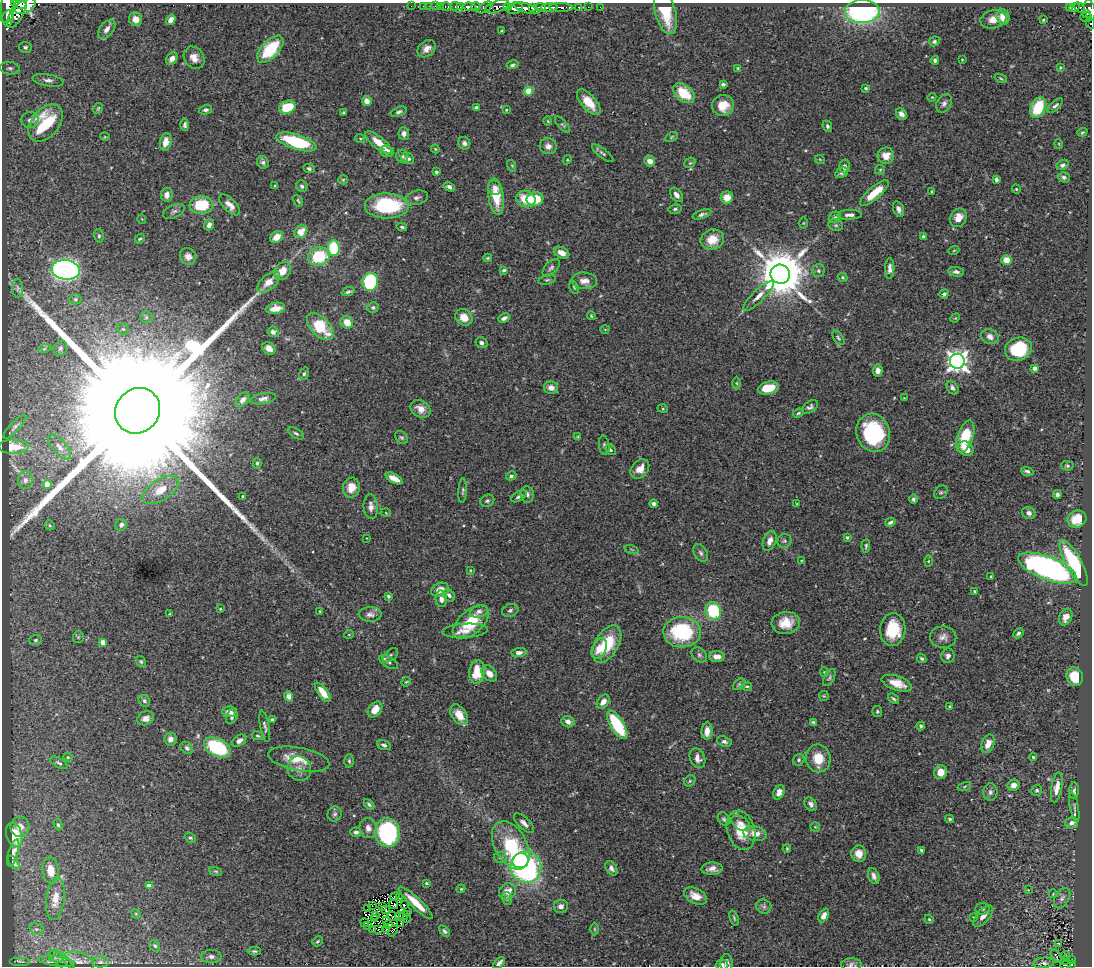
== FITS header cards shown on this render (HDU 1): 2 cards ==
NAXIS1  =                 1090
NAXIS2  =                  964

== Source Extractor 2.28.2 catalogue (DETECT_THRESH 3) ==
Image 1090 x 964 px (HDU 1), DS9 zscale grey, 1 PNG px = 1 image px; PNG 1094 x 968 px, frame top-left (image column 1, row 964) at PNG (2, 3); each listed source drawn as its Kron ellipse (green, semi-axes under 4 px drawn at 4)
Background 0.497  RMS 0.026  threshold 0.0774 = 3 sigma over >= 5 px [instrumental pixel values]
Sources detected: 454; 1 with non-positive FLUX_AUTO (blend fragments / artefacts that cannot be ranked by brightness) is neither listed nor drawn; the other 453 listed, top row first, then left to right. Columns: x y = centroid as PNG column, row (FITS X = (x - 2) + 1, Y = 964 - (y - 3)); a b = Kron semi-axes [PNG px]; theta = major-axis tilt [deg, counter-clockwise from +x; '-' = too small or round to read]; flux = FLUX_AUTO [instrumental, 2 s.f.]
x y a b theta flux
19 4 8 3 -17 670
26 6 11 6 29 1300
411 6 2 2 - 9.4
423 6 2 2 - 4.7
429 6 2 2 - 6.6
435 6 3 2 - 14
440 6 3 2 - 14
446 7 5 3 - 12
457 7 6 4 -37 340
461 7 4 3 - 300
469 7 6 4 -4 240
476 7 5 4 - 250
485 7 8 4 34 59
497 7 12 5 19 420
507 7 4 3 - 220
541 7 5 3 - 210
550 7 8 3 3 550
561 7 12 3 -1 230
579 7 3 3 - 26
588 7 2 2 - 1.8
600 7 3 2 - 4.4
1069 7 3 3 - 18
8 8 18 7 89 1600
526 8 14 4 -17 920
532 8 3 3 - 370
1074 8 5 4 - 99
1080 8 6 4 -48 93
515 9 8 5 19 450
1090 10 10 5 -78 390
862 11 17 11 0 310
17 12 17 6 62 1200
665 12 22 10 -75 63
1087 13 4 3 - 79
7 17 7 5 50 700
1003 17 8 6 -72 20
1086 17 6 5 - 100
136 19 7 6 - 14
993 19 13 9 11 19
171 20 6 4 55 11
1043 20 3 2 - 1.7
1091 23 6 2 -64 1.3
107 29 11 6 51 10
502 31 4 3 - 2.3
934 41 5 4 - 3.2
25 47 6 5 - 4
270 49 17 8 47 91
427 49 10 7 40 12
194 58 12 9 -54 15
172 59 6 5 - 13
962 59 3 2 - 1.4
935 60 4 4 - 4.2
513 65 6 4 15 3.8
1060 67 3 3 - 1.6
10 68 10 6 -6 5.9
738 68 4 3 - 1.8
1001 78 6 4 -21 2.3
48 80 15 6 -9 8.6
723 84 4 3 - 3.7
866 88 4 3 - 2.8
529 91 4 4 - 48
684 93 12 8 -40 49
932 97 4 3 - 1.4
367 101 5 4 - 11
589 102 16 7 -49 31
944 103 10 7 56 6.7
723 105 11 10 - 31
1055 106 9 4 42 4.7
287 107 8 6 21 66
476 107 4 3 - 3.6
1038 107 11 7 64 69
98 108 6 4 62 2.2
206 110 6 4 15 5.3
506 110 3 3 - 1.6
344 112 3 3 - 2
399 112 8 4 22 4.2
901 114 6 5 - 7.9
30 120 8 8 - 7.3
548 121 4 3 - 1.6
45 123 21 13 51 100
185 125 6 4 -89 3.8
563 125 10 4 -50 3.4
827 126 6 4 -66 3.7
1082 132 5 4 - 2.2
404 134 6 5 - 7.8
105 137 5 3 - 1.4
672 137 7 4 28 2.3
360 138 5 3 - 1.7
166 142 9 5 79 16
296 142 21 7 -17 120
378 142 16 6 -38 27
464 143 6 6 - 5
1059 144 5 3 - 1.3
548 146 8 8 - 10
435 149 4 3 - 1.6
387 151 7 5 -17 14
603 153 13 4 -38 4.3
402 156 6 6 - 3.9
886 156 8 8 - 18
407 159 6 5 - 6.9
567 160 5 4 - 1.6
820 160 5 3 - 1.4
650 161 5 5 - 12
263 162 6 5 - 4.8
690 163 6 5 - 2.8
1063 165 6 5 - 5
512 166 6 4 -73 2.1
844 166 7 5 -89 7.7
309 169 6 4 -24 3.4
880 170 5 5 - 2.4
436 172 3 3 - 2.7
842 173 7 5 28 4.5
1064 177 6 5 - 4.7
343 180 5 4 - 2
996 180 4 3 - 5.1
275 186 3 3 - 2.5
302 186 6 5 - 3.5
449 187 6 4 -32 5.5
495 188 7 6 - 7.6
1016 189 4 4 - 2.2
932 191 4 4 - 1.8
874 193 18 6 41 41
167 195 7 5 84 12
676 195 8 5 -51 7.7
496 197 18 7 -83 46
727 197 6 6 - 19
417 198 11 7 15 6.8
526 199 10 8 -22 45
535 199 8 7 - 44
298 201 6 3 -64 2.2
201 205 12 8 5 82
230 205 13 6 -46 14
387 206 22 12 0 150
675 209 6 4 10 3.2
898 209 8 5 -71 7.1
174 211 12 6 25 6.2
702 214 10 4 20 4.8
850 215 12 5 2 7.8
835 217 6 5 - 3.5
958 218 10 8 62 21
142 219 5 3 - 1.2
803 223 6 4 90 1.6
209 225 6 5 - 8.2
836 225 7 6 - 4.1
402 227 5 3 - 2.8
301 232 7 6 - 24
99 236 7 4 -82 2.9
923 236 4 3 - 2.6
277 237 7 5 38 19
140 239 5 3 - 2.3
712 240 12 10 21 29
334 248 8 6 -87 96
954 250 6 3 20 1.8
562 253 8 5 -30 14
188 256 8 8 - 8.9
319 256 11 9 13 80
488 258 4 3 - 1.8
1006 260 5 5 - 25
551 268 11 6 47 5.2
890 268 10 4 88 7.6
66 270 14 10 -7 710
504 270 4 3 - 2.8
283 271 9 8 - 23
818 271 6 6 - 3.8
956 272 8 5 -5 5.3
780 274 10 9 - 9700
843 277 5 4 - 2.5
547 280 9 5 13 3.2
584 281 12 8 -4 12
268 282 14 7 42 20
370 282 9 8 - 130
574 287 7 3 -63 1.6
18 288 9 5 -87 4.9
348 292 6 4 19 3.6
944 294 5 4 - 3.7
759 296 20 6 44 14
75 299 6 5 - 3.1
373 307 6 5 - 3.2
275 308 10 5 10 19
591 316 4 3 - 2.1
146 317 6 6 - 3.9
464 317 9 7 -42 21
504 318 6 4 25 7.2
955 318 5 4 - 1.7
347 322 6 6 - 24
320 326 16 9 -47 70
123 329 6 5 - 3.4
605 329 4 3 - 1.4
273 332 5 5 - 6.9
990 337 9 7 -24 9.5
838 338 8 4 -54 3.1
481 343 6 5 - 5.1
60 348 8 6 60 3.8
269 348 7 5 -38 9.2
44 349 6 4 19 2.4
1018 349 14 11 20 110
957 361 7 7 - 1200
1035 368 4 4 - 6
878 371 6 5 - 9.4
304 374 6 5 - 3.7
737 383 6 4 -89 2.3
551 388 7 6 - 11
768 388 11 6 13 35
952 388 7 5 -52 5
904 398 3 3 - 1.3
263 399 13 5 10 7.5
243 400 8 5 46 7.8
810 407 9 5 35 4.7
421 409 10 8 -33 16
663 409 5 3 - 1.7
137 411 23 21 48 250000
798 413 6 3 25 2.4
15 427 15 5 46 5.8
296 433 9 5 -31 4.1
873 433 19 16 -71 150
965 436 16 8 71 62
578 437 4 3 - 2.4
402 438 7 5 -42 3.3
604 445 9 5 -83 4.5
13 447 15 7 -1 39
59 447 15 6 -49 12
966 449 8 6 -36 22
610 450 6 4 -46 3.1
257 463 5 4 - 3.6
1067 466 6 5 - 2.9
640 469 11 8 48 16
1027 471 6 4 -19 4
511 476 5 4 - 4.1
394 479 9 4 -28 24
25 480 9 7 88 7.4
47 484 4 4 - 30
351 488 10 8 76 21
160 490 20 10 33 27
463 491 12 4 86 4
941 492 7 6 - 3.4
527 494 8 6 -82 6.2
1057 494 4 4 - 4.5
243 496 3 3 - 2.5
519 496 8 4 31 5.1
913 499 4 4 - 3.5
487 501 7 6 - 3.8
653 504 4 4 - 6.1
797 504 3 3 - 1.5
371 507 12 7 -86 11
386 513 5 3 - 1.3
1029 513 7 5 -24 7.2
1077 519 9 8 - 32
890 522 5 3 - 3.5
50 525 5 4 - 2.1
121 525 6 5 - 5.9
847 537 3 3 - 2.2
367 538 3 2 - 0.93
770 541 10 6 69 11
784 541 7 7 - 3.6
866 546 7 4 86 2.9
632 550 7 3 -19 1.8
701 553 10 6 -57 5.2
801 561 4 2 - 1.3
928 561 5 3 - 1.7
1074 563 26 8 -62 140
1047 568 31 11 -21 630
470 570 4 2 - 1.4
991 576 4 3 - 1.7
440 590 9 6 23 17
975 591 4 4 - 2
449 595 7 5 -50 4.4
388 596 4 3 - 2.6
441 599 8 5 -86 7.8
220 609 3 2 - 1.6
510 610 8 6 23 4.6
320 611 3 3 - 1.8
479 611 9 6 18 6.3
713 611 9 8 - 94
169 614 3 2 - 1.4
370 614 11 7 2 8
1066 617 9 6 65 13
471 622 22 11 40 65
786 623 14 11 8 31
893 630 16 12 85 67
465 631 23 7 3 16
682 632 19 15 -2 130
1018 633 6 4 47 4.3
349 634 5 3 - 1.4
78 637 6 5 - 2.7
943 637 13 10 -1 11
35 640 6 5 - 3.3
103 642 4 4 - 21
607 644 20 11 60 65
599 648 11 7 63 20
519 652 7 4 5 7.8
390 655 9 5 38 4.4
699 655 8 6 -46 4.4
717 656 8 5 -4 14
948 656 7 6 - 7.3
922 658 5 4 - 2.6
141 662 6 4 -55 2.4
389 662 10 5 -31 5
477 672 12 7 83 46
824 672 4 4 - 1.8
489 673 9 6 -49 13
1075 677 9 8 - 32
829 678 9 5 62 3.7
406 682 5 4 - 1.9
897 683 16 7 -19 26
739 684 7 4 40 2.9
747 686 5 3 - 2.2
323 692 11 5 -54 22
289 696 5 4 - 8.3
824 696 5 5 - 2.2
893 699 6 3 -37 3.2
144 701 6 5 - 3.9
603 702 8 5 53 11
950 707 4 3 - 3.2
375 709 9 6 53 19
229 712 7 5 -2 12
877 712 5 5 - 2.7
459 715 11 7 -56 27
232 717 8 5 67 4.9
146 718 8 6 22 9.2
272 719 4 3 - 3.1
568 722 6 5 - 9.1
813 722 4 3 - 2.8
617 725 16 6 -59 100
265 726 16 3 -79 4.9
921 726 4 3 - 3.2
707 731 8 5 86 14
258 736 6 3 -8 2.2
170 739 7 6 - 9.7
239 741 8 5 34 8.3
724 742 7 5 -20 4.8
988 744 9 6 68 20
384 745 7 4 -16 5
187 748 7 5 -42 4.4
217 748 14 8 -28 150
68 757 5 4 - 2.3
1033 757 4 4 - 2.1
697 758 10 7 -67 11
818 758 14 12 -81 36
299 759 31 11 -10 35
799 760 6 5 - 3.1
349 761 6 4 -88 3.1
59 763 10 4 -30 3.8
299 769 13 11 -56 14
941 772 7 6 - 22
690 781 6 5 - 2.6
1013 785 6 5 - 16
965 786 7 3 19 2.1
1057 787 15 5 80 15
1037 790 6 5 - 3.5
1074 791 8 5 87 4.3
779 792 7 5 66 9.2
990 792 8 7 - 6.6
369 804 6 4 -46 3.8
811 804 7 5 -55 6.2
1074 807 15 4 -79 4.4
335 814 7 7 - 4.8
724 819 7 5 -57 3.7
950 819 4 3 - 2.4
524 823 13 5 -44 8.8
741 823 10 6 -32 9.4
1071 823 6 5 - 7.5
58 825 5 3 - 2.6
20 827 10 9 - 14
815 827 5 4 - 1.8
368 828 10 8 -74 12
741 830 20 13 -73 47
356 832 5 4 - 4.9
387 833 14 12 -83 230
755 834 12 7 -10 15
14 835 12 8 -75 42
190 838 6 4 -37 2.7
511 845 26 16 -61 130
787 848 4 3 - 1.9
922 850 4 3 - 3.1
13 853 14 5 74 9
859 854 8 7 - 19
500 857 6 5 - 3.8
520 861 8 7 - 100
14 862 8 4 -52 4.8
526 867 16 15 - 350
611 868 8 5 -57 5.5
712 869 10 6 4 10
50 870 13 8 -85 27
216 871 7 4 -18 2.3
874 876 8 5 -67 7.1
426 883 3 3 - 2
149 886 4 4 - 16
461 889 4 3 - 1.9
1028 890 3 3 - 1.2
507 891 9 7 34 18
1053 894 4 3 - 1.2
395 896 5 2 - 2.2
695 896 12 7 -27 18
400 898 2 2 - 0.48
1062 898 11 7 60 7.6
55 899 21 9 83 28
507 899 6 5 - 3.2
416 903 22 5 -43 33
393 904 5 4 - 0.18
404 905 3 2 - 2.5
372 906 4 2 - 1
383 906 2 2 - 1.4
561 906 7 6 - 8.6
764 906 8 7 - 4.6
368 908 3 2 - 1.9
982 909 7 6 - 4
386 910 3 2 - 1.9
407 912 3 3 - 2.4
136 914 5 4 - 1.8
375 915 3 3 - 2.8
824 915 7 4 64 9.8
392 916 5 2 - 0.77
399 916 4 2 - 2
404 916 5 2 - 3.3
983 916 13 6 49 13
974 917 4 3 - 1.5
734 918 8 4 -72 2.7
375 919 3 2 - 0.27
406 919 3 3 - 3.5
929 919 5 4 - 2.2
386 920 2 2 - 1.2
365 923 4 2 - 2.9
401 923 3 2 - 1.6
389 925 3 2 - 1.3
368 926 3 2 - 1.8
36 929 7 5 -19 4.2
373 929 2 2 - 0.48
379 929 2 2 - 1.5
386 929 2 2 - 1.6
594 929 6 4 -90 2.3
393 931 6 2 58 2.8
444 931 6 4 -44 3.6
317 941 5 4 - 2.2
1059 943 4 2 - 1.4
155 946 6 5 - 3.4
254 951 6 4 0 2.9
1065 955 5 3 - 1.3
211 956 10 6 0 7.2
1056 956 7 3 -56 3.4
56 957 8 5 -28 4.6
1071 960 3 2 - 14
20 961 11 2 0 2.6
56 961 18 5 -8 5.5
63 961 15 6 -41 5.8
78 961 16 9 -17 13
1066 961 3 2 - 3
100 962 8 5 0 4
499 963 7 3 48 6.1
726 963 8 6 88 6.9
1044 963 10 5 5 5.3
722 965 5 5 - 4.1
851 965 10 6 1 5.7
1066 965 5 3 - 24
1071 965 4 3 - 65
At the frame edge (FLAGS 8, measured only in part): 11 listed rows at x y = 19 4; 26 6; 8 8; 1090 10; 1091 23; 499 963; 726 963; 722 965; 851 965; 1066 965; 1071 965
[1 non-positive-flux detection neither listed nor drawn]